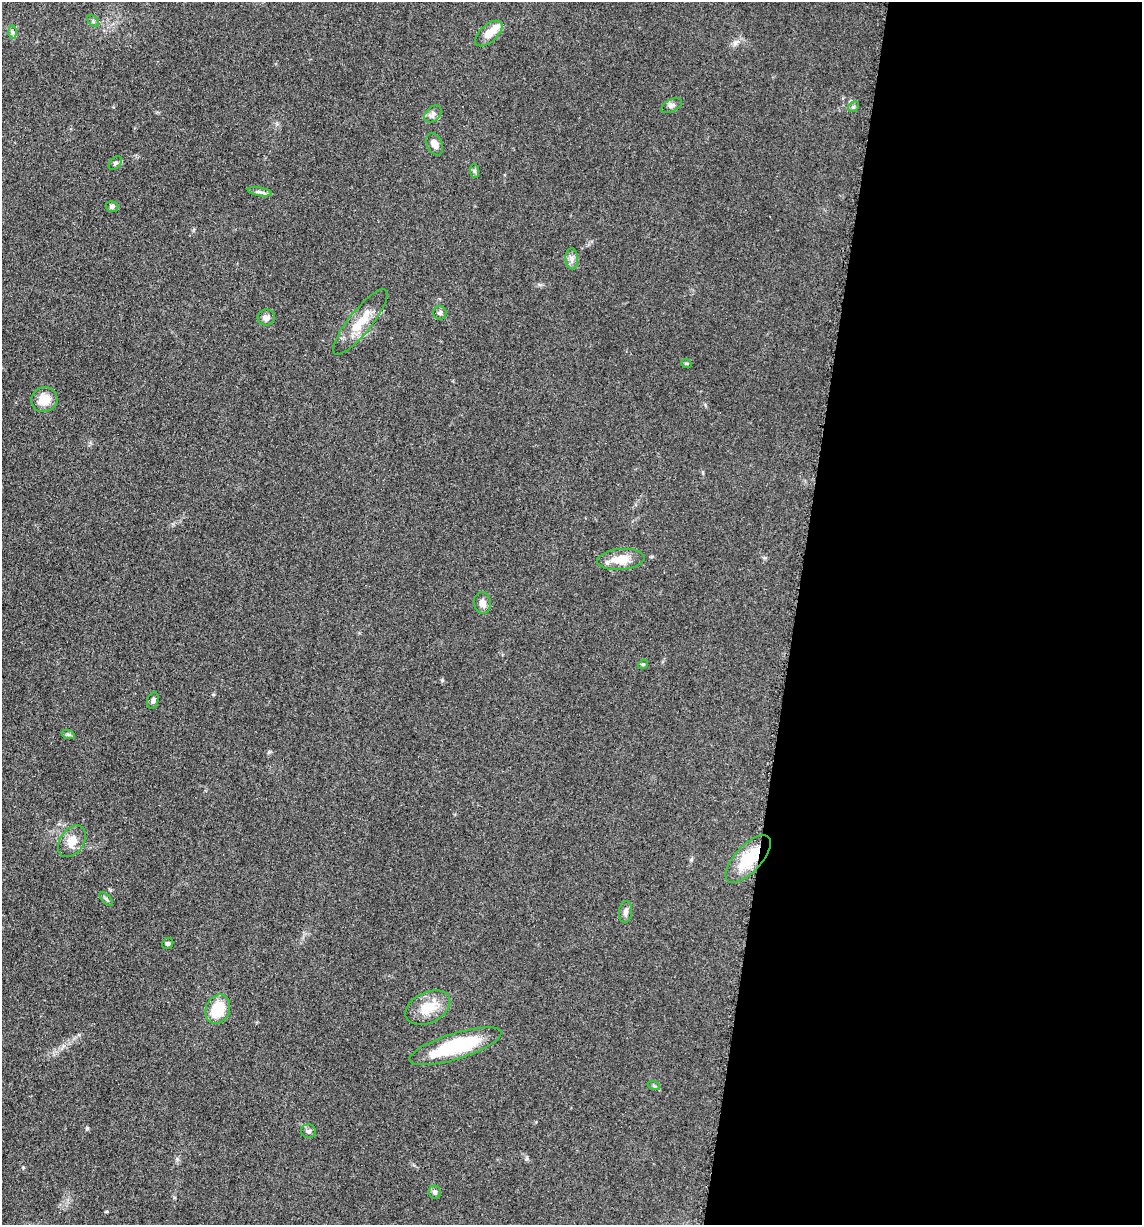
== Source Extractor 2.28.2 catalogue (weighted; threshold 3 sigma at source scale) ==
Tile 12 of 4 x 4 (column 4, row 3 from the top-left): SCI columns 3666-4805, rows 1244-2466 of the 4983 x 4926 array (HDU 1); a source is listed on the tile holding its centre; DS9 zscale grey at full resolution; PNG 1144 x 1227 px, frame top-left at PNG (2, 2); each listed source drawn as its Kron ellipse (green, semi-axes under 4 px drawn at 4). Shown black and unused: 30% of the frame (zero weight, under 3 of 5 exposures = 4% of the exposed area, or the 3 px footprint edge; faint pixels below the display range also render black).
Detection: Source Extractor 2.28.2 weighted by HDU 2 'WHT'; one run over the whole footprint, this tile lists its part. Background 0.0565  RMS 0.0058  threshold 0.026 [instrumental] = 3 sigma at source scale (4.5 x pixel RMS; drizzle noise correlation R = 1.50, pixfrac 1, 0.05/0.05 arcsec/px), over >= 5 px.
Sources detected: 34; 1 inside a brighter listed object's ellipse — not listed separately; the other 33 listed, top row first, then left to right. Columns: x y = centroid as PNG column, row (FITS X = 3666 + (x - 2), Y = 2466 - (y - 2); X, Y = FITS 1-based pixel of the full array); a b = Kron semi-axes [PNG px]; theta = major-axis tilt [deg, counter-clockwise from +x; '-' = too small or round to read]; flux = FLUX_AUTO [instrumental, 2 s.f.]
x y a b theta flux
93 21 7 4 -46 0.93
12 32 6 4 -87 1
489 33 16 8 42 7.4
672 106 11 6 29 1.9
853 107 6 4 45 0.93
433 114 10 7 46 2.1
434 144 12 7 -66 4
115 163 8 5 45 1.2
474 171 7 4 -89 0.97
260 192 12 3 -9 1.6
112 206 6 5 - 1.6
572 259 10 6 -87 2.4
440 313 7 6 - 1.6
266 317 8 8 - 2.6
360 322 41 11 51 14
686 363 5 3 - 0.61
44 400 13 12 - 9
621 559 24 10 5 11
482 603 11 8 -81 3.6
643 664 5 4 - 0.63
153 700 8 5 72 1.6
68 734 7 4 -18 0.97
72 841 17 12 55 7
748 859 30 13 47 22
106 899 9 3 -45 0.98
626 912 11 6 84 2.5
168 943 6 5 - 1.1
428 1008 24 15 26 13
218 1009 15 12 67 18
455 1046 48 13 17 43
654 1086 6 4 -19 0.86
309 1131 7 6 - 1.7
435 1192 6 6 - 1.7
Overlapping masked pixels (flux is a lower limit): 1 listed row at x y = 748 859
Unlisted compact peaks at least as high as the median listed source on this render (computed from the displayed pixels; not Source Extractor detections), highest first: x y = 87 1128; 735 43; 442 680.